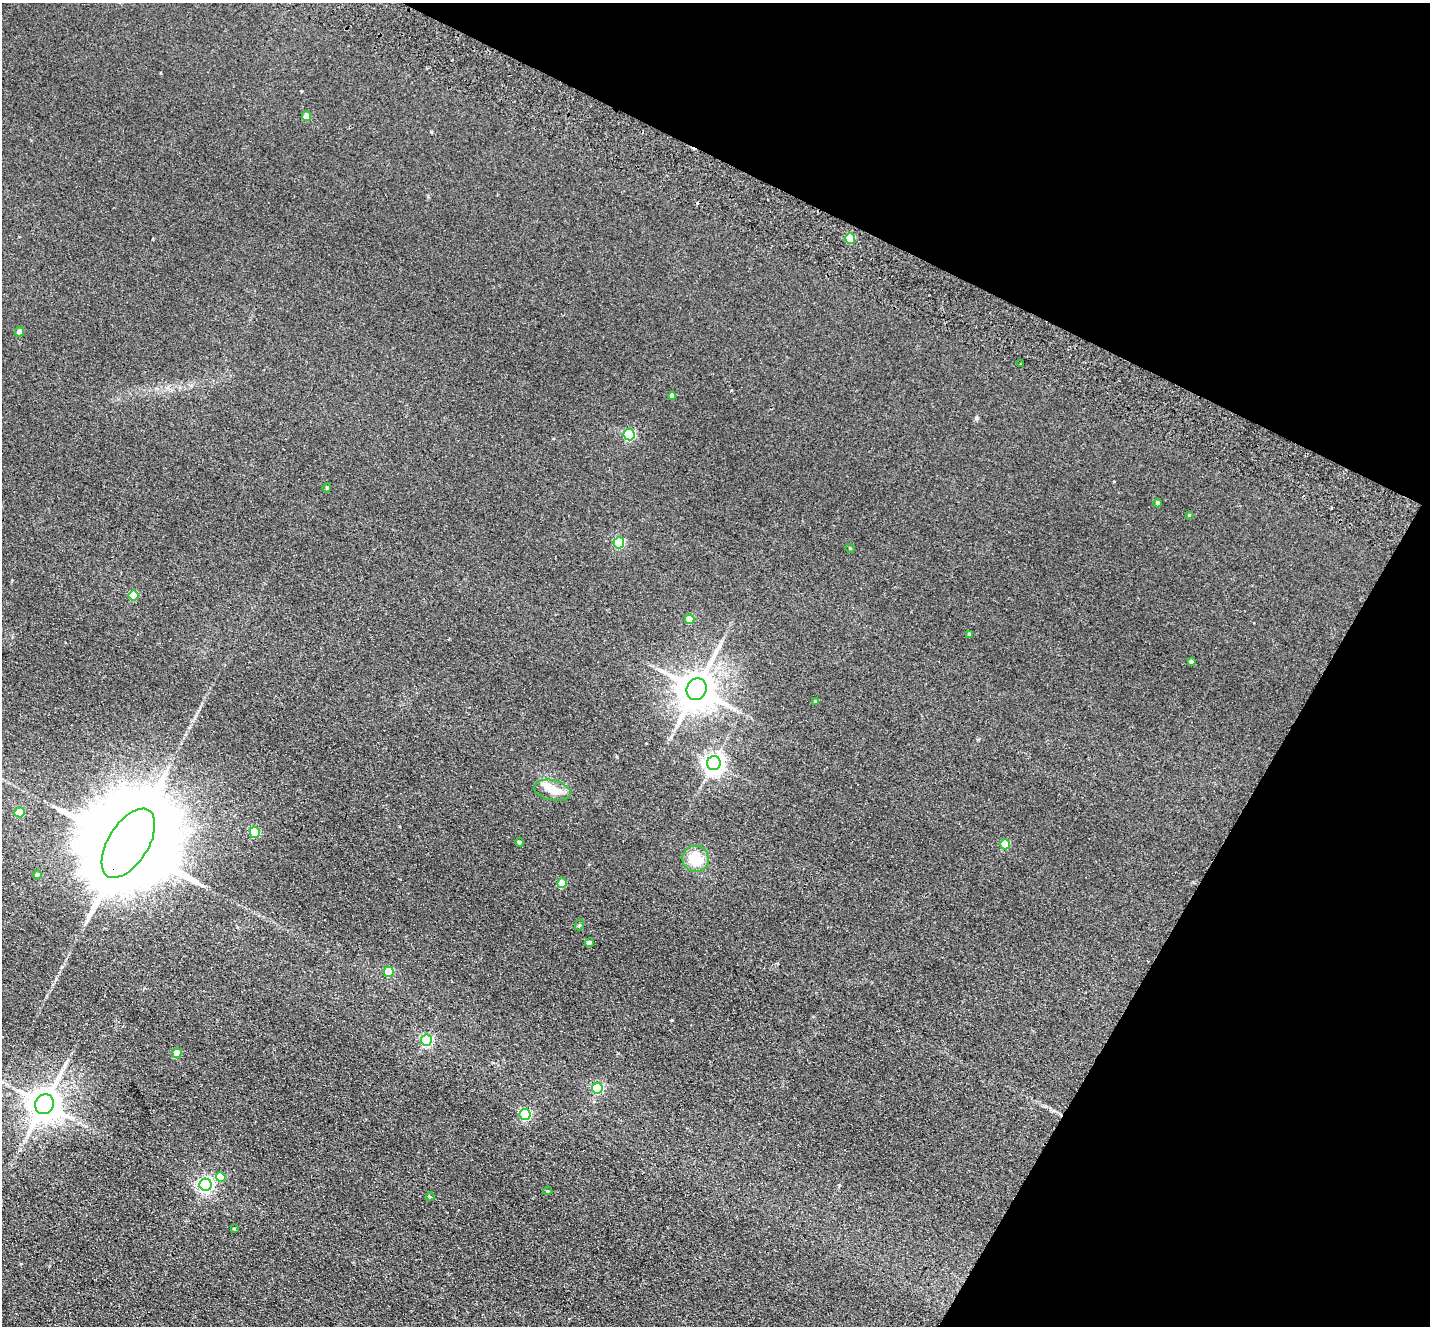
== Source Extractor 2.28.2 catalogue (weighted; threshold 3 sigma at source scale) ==
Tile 8 of 4 x 4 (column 4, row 2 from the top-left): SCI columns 4316-5743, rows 2983-4306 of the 5774 x 5829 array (HDU 1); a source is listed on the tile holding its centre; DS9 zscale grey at full resolution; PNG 1432 x 1328 px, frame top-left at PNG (2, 3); each listed source drawn as its Kron ellipse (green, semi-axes under 4 px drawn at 4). Shown black and unused: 25% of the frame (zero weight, under 2 of 3 exposures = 3% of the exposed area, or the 3 px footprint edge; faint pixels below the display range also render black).
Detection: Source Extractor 2.28.2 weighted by HDU 2 'WHT'; one run over the whole footprint, this tile lists its part. Background 0.088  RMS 0.012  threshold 0.0529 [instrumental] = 3 sigma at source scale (4.5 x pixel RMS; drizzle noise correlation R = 1.50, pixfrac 1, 0.05/0.05 arcsec/px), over >= 5 px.
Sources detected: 43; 2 cosmic-ray / hot-pixel residue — neither listed nor drawn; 1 inside a brighter listed object's ellipse — not listed separately; the other 40 listed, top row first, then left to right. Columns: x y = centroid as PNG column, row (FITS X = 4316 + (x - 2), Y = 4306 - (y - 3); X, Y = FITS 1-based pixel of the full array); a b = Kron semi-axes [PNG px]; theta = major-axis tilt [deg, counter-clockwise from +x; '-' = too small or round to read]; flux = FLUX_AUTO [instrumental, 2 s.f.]
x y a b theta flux
307 116 5 4 - 9.8
850 238 5 5 - 52
19 331 5 4 - 4.5
1021 363 3 2 - 1.4
672 396 4 4 - 5.8
629 435 6 5 - 120
327 488 5 4 - 1.3
1158 503 4 3 - 2.4
1189 515 4 3 - 0.81
619 543 5 5 - 88
850 548 5 3 - 0.88
134 596 5 5 - 38
690 619 5 4 - 24
970 635 4 3 - 2.9
1191 662 4 4 - 1.9
697 689 11 9 64 3300
815 702 4 3 - 1.2
714 763 7 7 - 710
553 790 18 10 -13 15
20 812 5 5 - 30
255 832 6 5 - 47
519 842 4 4 - 2.2
128 843 39 20 58 35000
1005 844 5 5 - 36
696 859 13 13 - 29
37 874 4 4 - 2.4
562 883 5 4 - 26
579 925 5 3 - 1.2
589 943 4 4 - 3.7
389 972 5 5 - 50
426 1040 6 5 - 130
177 1053 4 4 - 16
597 1088 5 5 - 93
44 1104 10 9 - 2600
525 1114 5 5 - 120
221 1177 5 5 - 23
206 1185 6 6 - 300
548 1191 4 4 - 1.4
430 1197 4 4 - 1.2
234 1229 3 2 - 1
Overlapping masked pixels (flux is a lower limit): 1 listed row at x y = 128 843
Unlisted compact peaks at least as high as the median listed source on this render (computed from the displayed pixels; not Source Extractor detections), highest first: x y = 976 418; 672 1020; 431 132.